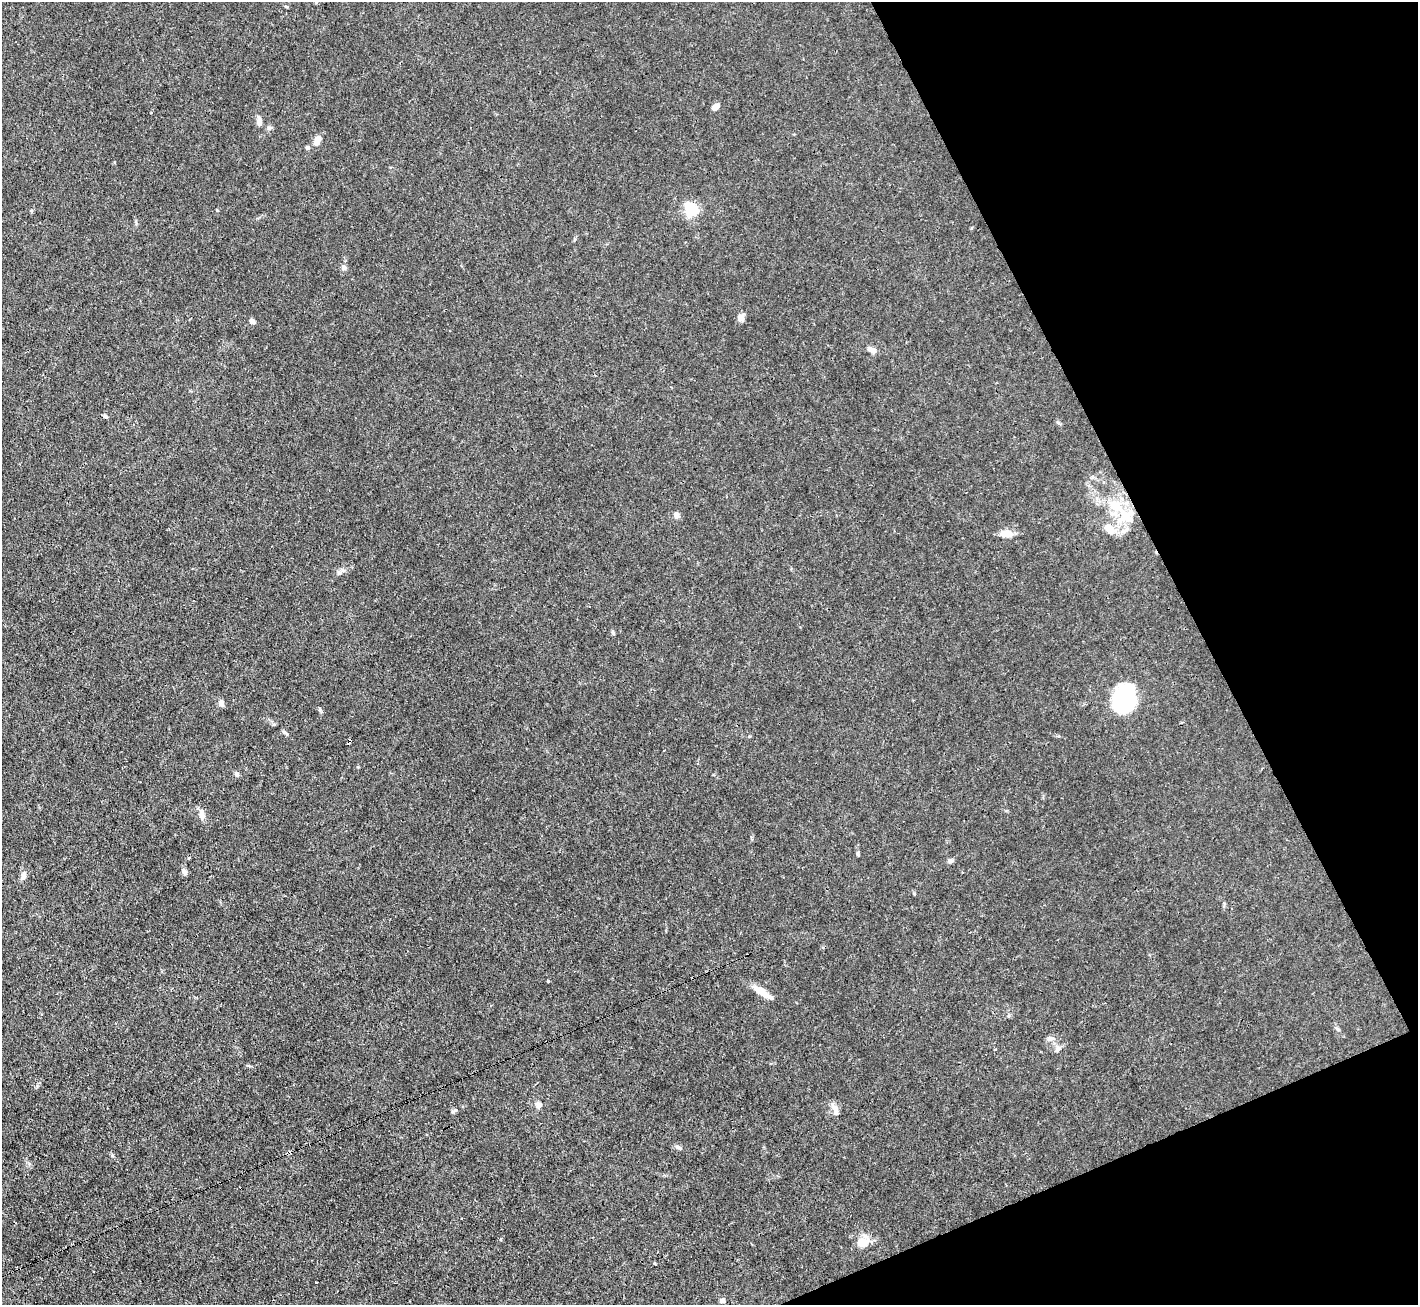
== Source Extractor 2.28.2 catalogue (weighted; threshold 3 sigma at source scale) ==
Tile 12 of 4 x 4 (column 4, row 3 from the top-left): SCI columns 4248-5663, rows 1590-2892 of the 5664 x 5650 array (HDU 1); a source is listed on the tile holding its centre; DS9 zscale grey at full resolution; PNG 1420 x 1307 px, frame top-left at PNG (2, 2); no overlay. Shown black and unused: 20% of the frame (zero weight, under 3 of 4 exposures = <1% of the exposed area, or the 3 px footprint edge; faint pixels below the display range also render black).
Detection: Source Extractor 2.28.2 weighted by HDU 2 'WHT'; one run over the whole footprint, this tile lists its part. Background 0.0224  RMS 0.0032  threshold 0.0142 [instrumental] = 3 sigma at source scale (4.5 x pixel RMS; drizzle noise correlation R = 1.50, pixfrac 1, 0.05/0.05 arcsec/px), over >= 5 px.
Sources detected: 41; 2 cosmic-ray / hot-pixel residue — not listed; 3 inside a brighter listed object's ellipse — not listed separately; the other 36 listed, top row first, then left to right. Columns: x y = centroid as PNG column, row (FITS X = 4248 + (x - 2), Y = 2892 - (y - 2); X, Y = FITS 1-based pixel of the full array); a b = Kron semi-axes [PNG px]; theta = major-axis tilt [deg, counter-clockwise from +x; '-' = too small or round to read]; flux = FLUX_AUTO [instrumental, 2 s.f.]
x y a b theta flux
715 107 9 6 43 1.7
259 123 11 7 90 1.4
269 128 6 5 - 0.59
317 140 13 7 63 2
307 148 5 4 - 0.85
691 209 6 6 - 45
344 267 8 6 -85 1
741 318 9 9 - 1.3
252 321 6 5 - 1.3
871 350 11 6 -29 1.6
105 416 6 4 -48 0.68
677 515 7 6 - 1.3
1125 515 24 19 -34 10
1109 530 16 9 -34 3.8
1007 533 13 9 -11 3
339 573 6 5 - 0.7
613 632 6 4 -63 0.47
1123 699 22 18 75 36
221 703 9 6 -81 1.2
237 774 6 6 - 0.73
202 815 15 7 -76 1.8
858 854 5 4 - 0.47
189 858 4 3 - 0.35
950 861 7 6 - 0.67
184 872 9 6 -64 1
24 875 11 6 75 1.5
548 981 3 3 - 0.77
765 994 22 8 -35 3.7
1050 1038 11 5 -2 0.95
995 1049 4 2 - 0.27
1058 1049 10 7 53 1.3
539 1104 9 7 -5 1
835 1109 18 7 -69 1.8
678 1147 9 5 -16 0.78
862 1242 13 12 - 3.7
723 1300 6 5 - 1
Unlisted compact peaks at least as high as the median listed source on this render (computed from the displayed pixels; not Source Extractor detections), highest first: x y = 455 1110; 284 732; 112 1156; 320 710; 914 893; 316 1282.